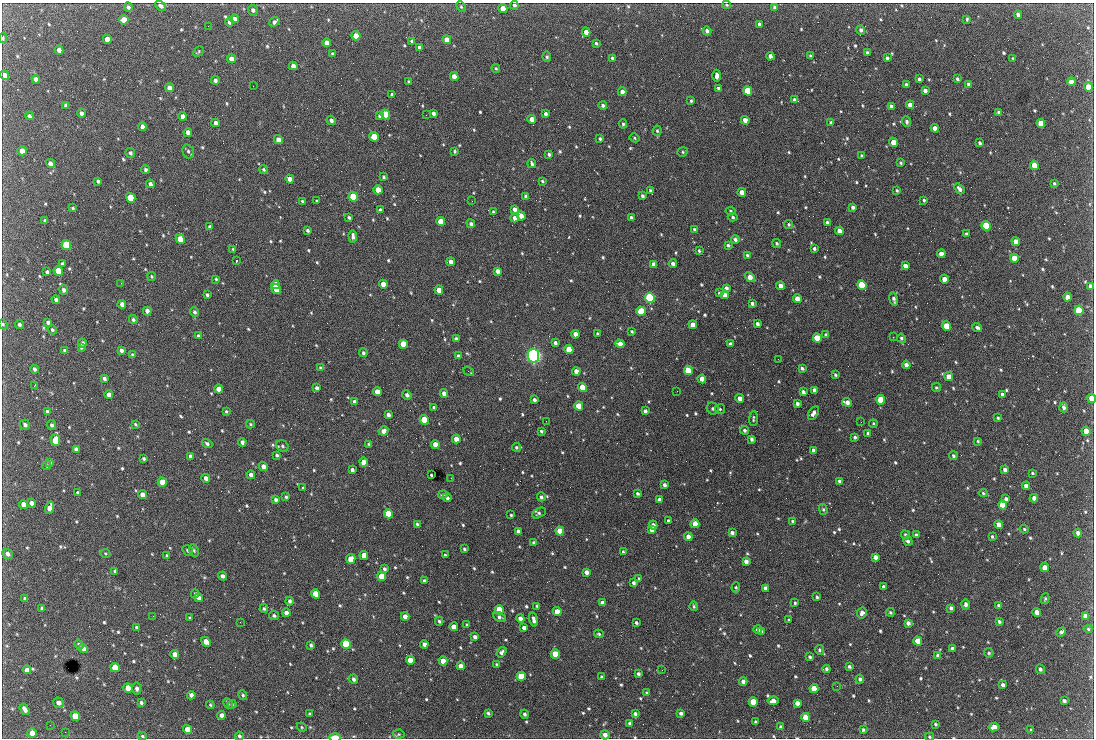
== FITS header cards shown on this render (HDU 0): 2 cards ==
NAXIS1  =                 1092 /fastest changing axis
NAXIS2  =                  736 /next to fastest changing axis

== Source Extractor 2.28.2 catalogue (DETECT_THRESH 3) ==
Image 1092 x 736 px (HDU 0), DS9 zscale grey, 1 PNG px = 1 image px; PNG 1096 x 740 px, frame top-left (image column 1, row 736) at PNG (2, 3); each listed source drawn as its Kron ellipse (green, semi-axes under 4 px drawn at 4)
Background 2820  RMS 48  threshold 145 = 3 sigma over >= 5 px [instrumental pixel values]
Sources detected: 787; of the 787, the 500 brightest by FLUX_AUTO listed and drawn (287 fainter detections omitted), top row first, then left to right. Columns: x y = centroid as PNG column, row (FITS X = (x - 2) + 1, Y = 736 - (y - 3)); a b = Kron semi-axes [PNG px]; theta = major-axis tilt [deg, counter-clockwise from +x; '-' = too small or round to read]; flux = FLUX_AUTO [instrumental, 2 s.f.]
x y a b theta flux
514 5 4 4 - 7.7e+03
726 5 4 3 - 4.4e+03
160 6 6 4 -36 1.0e+04
128 7 5 4 - 8.9e+03
461 7 5 4 - 4.8e+03
775 7 4 4 - 1.0e+04
503 8 4 4 - 3.8e+04
253 10 5 5 - 1.1e+04
1018 15 4 3 - 1.1e+04
234 19 4 4 - 1.7e+04
967 19 4 3 - 4.4e+03
124 20 5 4 - 5.4e+04
229 22 4 4 - 1.1e+04
274 22 5 4 - 1.3e+04
759 24 4 3 - 7.8e+03
208 26 2 2 - 4.3e+03
861 30 5 4 - 8.9e+03
707 31 4 3 - 9.0e+03
586 32 4 4 - 2.6e+04
356 36 5 4 - 4.4e+04
3 38 5 3 - 4.5e+03
107 39 4 4 - 3.3e+04
447 40 4 4 - 3.0e+04
412 41 4 4 - 1.0e+04
327 43 4 4 - 2.3e+04
596 43 3 3 - 5.3e+03
419 48 4 3 - 1.0e+04
59 50 4 4 - 1.8e+04
198 52 6 3 46 4.1e+03
867 53 4 3 - 6.3e+03
332 54 4 4 - 4.6e+03
770 56 4 4 - 1.4e+04
810 56 3 3 - 4.5e+03
547 57 5 4 - 5.1e+03
612 58 4 3 - 6.1e+03
887 58 4 3 - 7.9e+03
1013 58 4 2 - 4.3e+03
231 59 4 4 - 2.3e+04
293 66 4 4 - 2.0e+04
496 68 4 3 - 4.6e+03
5 75 5 4 - 1.6e+04
454 76 4 4 - 2.5e+04
717 76 6 3 88 1.4e+04
36 79 4 4 - 1.4e+04
919 79 4 3 - 8.3e+03
957 79 4 3 - 6.0e+03
215 80 4 4 - 1.1e+04
409 82 3 3 - 5.0e+03
1071 82 4 4 - 3.4e+04
906 84 3 3 - 6.2e+03
968 84 3 3 - 6.5e+03
253 86 2 2 - 1.9e+04
1088 87 5 4 - 4.7e+04
169 88 4 4 - 1.8e+04
718 88 3 3 - 7.0e+03
748 91 5 4 - 1.3e+05
925 91 4 3 - 1.2e+04
622 92 4 4 - 1.6e+04
392 94 4 3 - 4.9e+03
795 100 4 3 - 1.2e+04
691 101 4 3 - 5.3e+03
66 105 4 3 - 8.9e+03
603 105 4 4 - 7.5e+03
910 105 4 4 - 2.1e+04
891 106 4 3 - 9.7e+03
998 112 4 4 - 5.8e+03
81 113 4 4 - 9.9e+03
433 113 4 3 - 9.0e+03
385 114 5 4 - 1.3e+05
546 114 4 3 - 9.1e+03
380 115 4 3 - 1.0e+04
426 115 2 2 - 1.1e+04
29 116 4 3 - 7.2e+03
183 116 4 4 - 1.5e+04
532 119 4 4 - 2.8e+04
331 120 5 4 - 1.1e+04
745 120 4 4 - 2.8e+04
831 122 4 3 - 5.9e+03
906 122 5 4 - 7.9e+03
216 123 4 4 - 1.5e+04
1041 123 5 4 - 8.8e+04
623 124 5 3 - 5.5e+03
142 127 4 4 - 1.5e+04
935 128 4 4 - 2.3e+04
657 131 5 4 - 5.0e+03
188 132 4 4 - 1.9e+04
374 137 5 4 - 1.2e+05
635 138 5 3 - 4.4e+03
278 139 4 4 - 2.1e+04
600 139 3 3 - 5.5e+03
893 142 4 4 - 4.8e+04
980 143 4 3 - 7.0e+03
22 151 4 4 - 2.8e+04
188 151 7 5 -73 8.6e+03
455 151 3 3 - 5.3e+03
683 152 5 4 - 5.0e+03
130 153 5 4 - 7.4e+03
549 154 3 3 - 6.5e+03
862 156 4 3 - 5.0e+03
50 163 5 4 - 1.6e+04
532 163 4 3 - 7.3e+03
901 163 3 3 - 4.4e+03
1034 165 5 4 - 6.9e+04
145 170 4 4 - 7.8e+03
264 170 4 4 - 5.0e+03
383 177 3 3 - 5.3e+03
290 179 4 4 - 1.8e+04
98 181 4 3 - 7.7e+03
542 181 4 3 - 4.8e+03
1054 183 3 3 - 4.5e+03
150 184 4 3 - 1.0e+04
959 189 6 4 -51 1.4e+04
378 190 4 4 - 4.8e+04
650 190 3 3 - 5.0e+03
897 191 4 3 - 4.6e+03
742 192 4 4 - 3.5e+04
526 196 4 3 - 7.8e+03
642 196 4 3 - 7.6e+03
353 197 5 4 - 2.2e+05
131 198 5 4 - 1.7e+05
924 200 3 3 - 5.1e+03
302 201 3 3 - 4.3e+03
316 201 3 2 - 4.2e+03
472 201 2 2 - 5.8e+03
853 207 4 3 - 9.0e+03
73 208 4 3 - 4.3e+03
515 209 4 3 - 1.4e+04
380 210 4 3 - 9.7e+03
731 211 5 4 - 5.4e+03
493 212 4 3 - 4.6e+03
521 216 4 4 - 2.3e+04
349 217 4 4 - 6.7e+03
733 217 5 4 - 5.3e+03
515 218 4 4 - 2.1e+04
631 218 4 3 - 8.2e+03
45 221 4 3 - 6.6e+03
441 222 4 4 - 7.3e+04
827 223 4 3 - 9.5e+03
471 224 4 4 - 8.1e+03
789 224 4 4 - 4.7e+03
986 226 5 4 - 2.2e+05
210 227 4 4 - 1.0e+04
695 229 4 3 - 6.4e+03
308 230 4 3 - 6.9e+03
839 231 4 4 - 2.3e+04
966 234 3 3 - 5.0e+03
353 236 6 3 -85 1.1e+04
180 239 5 4 - 7.5e+04
735 239 4 3 - 9.8e+03
1016 242 4 4 - 3.7e+04
777 243 5 4 - 5.7e+03
66 245 5 4 - 2.6e+05
728 245 3 3 - 6.7e+03
814 248 4 3 - 5.9e+03
233 249 4 4 - 4.2e+03
699 251 3 3 - 5.0e+03
941 254 4 4 - 2.9e+04
747 255 4 3 - 5.5e+03
1014 258 4 4 - 8.1e+04
236 261 3 2 - 1.1e+05
451 262 4 4 - 1.5e+04
62 264 4 4 - 6.6e+03
653 264 4 4 - 1.5e+04
673 264 4 3 - 1.4e+04
905 266 4 4 - 2.0e+04
58 271 5 4 - 9.4e+04
498 271 4 4 - 1.7e+04
47 272 4 3 - 8.4e+03
151 276 4 4 - 4.7e+03
750 277 6 4 -42 3.1e+04
216 279 4 4 - 4.3e+03
944 279 4 4 - 3.1e+04
121 283 2 2 - 9.5e+03
383 284 4 4 - 3.2e+04
276 285 4 4 - 5.6e+04
862 285 5 4 - 2.3e+05
781 286 4 4 - 2.1e+04
1091 286 4 4 - 1.1e+04
726 288 4 4 - 1.2e+04
276 289 5 4 - 6.4e+04
64 290 5 4 - 1.3e+04
439 290 4 4 - 3.9e+04
719 293 4 3 - 5.7e+03
207 295 3 3 - 5.9e+03
725 295 4 4 - 2.3e+04
1068 297 4 4 - 1.9e+04
650 298 5 4 - 5.2e+05
797 299 4 4 - 2.9e+04
894 299 7 4 -77 9.4e+03
56 300 4 3 - 8.5e+03
752 303 3 3 - 7.2e+03
122 304 4 4 - 1.4e+04
1079 310 5 4 - 1.9e+05
147 311 4 4 - 1.7e+04
641 311 4 4 - 1.4e+05
194 312 4 4 - 7.5e+03
133 320 4 4 - 6.6e+03
48 322 4 4 - 8.2e+03
3 324 5 4 - 5.3e+03
757 324 4 3 - 1.0e+04
19 325 5 4 - 7.4e+03
693 325 4 4 - 3.2e+04
946 326 5 4 - 8.5e+04
977 327 5 3 - 9.6e+03
52 330 5 4 - 7.4e+03
632 332 3 3 - 5.1e+03
575 334 4 4 - 2.1e+04
598 334 4 3 - 6.7e+03
826 335 4 4 - 1.1e+04
198 336 4 3 - 6.6e+03
893 337 2 2 - 1.5e+04
817 338 4 4 - 8.3e+04
901 338 4 4 - 5.7e+03
456 339 4 3 - 8.7e+03
82 343 4 4 - 1.1e+04
555 343 4 3 - 8.4e+03
403 344 5 4 - 1.1e+05
620 344 4 4 - 2.9e+04
730 344 3 3 - 8.3e+03
81 347 4 3 - 5.0e+03
569 349 4 4 - 9.3e+04
121 350 4 3 - 9.6e+03
65 351 4 3 - 8.6e+03
363 353 4 4 - 6.5e+03
133 355 4 4 - 6.9e+03
458 356 4 3 - 7.5e+03
533 356 7 5 -80 1.3e+06
778 359 2 2 - 1.2e+04
906 365 4 4 - 1.8e+04
320 368 4 3 - 4.4e+03
802 368 3 3 - 7.9e+03
34 369 4 3 - 8.0e+03
688 370 5 4 - 1.4e+05
469 371 6 2 -35 8.0e+03
576 371 4 4 - 2.4e+04
835 375 4 3 - 5.1e+03
949 377 4 4 - 3.9e+04
104 378 4 3 - 8.5e+03
702 379 4 4 - 3.1e+04
35 386 4 2 - 4.4e+03
317 388 4 3 - 8.8e+03
582 388 4 4 - 1.1e+05
936 388 4 4 - 4.7e+03
219 389 4 4 - 3.8e+04
814 390 4 4 - 1.5e+04
677 391 2 2 - 5.9e+03
377 392 4 4 - 5.0e+04
803 392 4 3 - 1.1e+04
444 393 4 4 - 1.8e+04
1002 394 4 3 - 1.2e+04
109 395 4 4 - 2.1e+04
407 395 5 4 - 1.1e+04
740 398 4 4 - 2.7e+04
1092 398 4 4 - 5.0e+04
534 400 4 3 - 9.1e+03
881 400 4 4 - 1.3e+05
355 402 4 4 - 1.6e+04
847 402 5 4 - 2.1e+04
797 404 4 3 - 1.2e+04
579 406 4 4 - 8.2e+04
434 407 4 3 - 9.2e+03
1064 407 5 3 - 1.0e+04
713 409 6 5 - 7.8e+03
720 409 5 5 - 5.1e+03
226 411 4 4 - 4.6e+03
645 411 4 3 - 9.9e+03
47 412 4 4 - 9.3e+03
813 413 7 4 57 1.5e+04
388 415 4 3 - 1.1e+04
998 418 4 3 - 4.4e+03
753 419 7 3 86 4.7e+03
424 420 5 4 - 1.5e+05
546 421 2 2 - 6.3e+03
861 422 2 2 - 5.6e+03
135 424 4 3 - 4.3e+03
250 424 4 4 - 4.3e+03
873 424 4 2 - 4.2e+03
25 425 5 4 - 9.4e+03
52 425 5 4 - 8.3e+03
744 430 4 3 - 7.2e+03
383 431 5 4 - 1.6e+04
541 431 3 3 - 6.1e+03
1086 431 5 4 - 4.2e+04
868 434 3 3 - 7.7e+03
855 437 3 3 - 6.3e+03
456 439 4 4 - 2.7e+04
752 439 4 3 - 8.8e+03
56 440 6 4 -88 1.4e+05
978 441 3 3 - 4.2e+03
242 442 4 4 - 1.1e+04
207 444 5 4 - 7.3e+03
369 444 3 3 - 4.4e+03
435 444 4 4 - 2.8e+04
282 446 6 5 - 6.8e+03
516 447 4 4 - 5.2e+03
76 449 4 4 - 1.3e+04
813 450 4 3 - 1.1e+04
277 455 4 3 - 6.7e+03
190 456 4 3 - 1.1e+04
953 456 4 4 - 6.8e+03
144 459 3 3 - 6.0e+03
50 462 4 3 - 4.9e+03
364 462 4 4 - 4.1e+04
47 465 4 4 - 4.4e+03
263 466 4 4 - 1.8e+04
352 470 4 4 - 1.1e+04
1005 470 4 4 - 1.6e+04
1032 473 3 3 - 4.2e+03
251 475 4 4 - 1.4e+04
431 475 3 3 - 5.0e+03
206 478 4 4 - 1.5e+04
451 478 2 2 - 5.0e+03
839 481 3 3 - 6.1e+03
162 482 5 4 - 7.4e+04
664 485 4 3 - 8.6e+03
1026 486 4 4 - 2.0e+04
303 488 3 3 - 5.2e+03
78 493 4 3 - 7.7e+03
983 493 4 4 - 4.5e+03
637 494 4 3 - 6.5e+03
142 495 4 4 - 2.1e+04
443 495 4 3 - 4.9e+03
286 497 4 4 - 4.4e+03
541 497 4 4 - 7.3e+03
447 498 4 3 - 1.0e+04
1034 498 4 4 - 1.6e+04
1006 499 4 3 - 9.0e+03
276 500 4 4 - 9.2e+03
659 500 4 3 - 1.1e+04
31 503 4 4 - 2.1e+04
23 504 4 4 - 2.3e+04
1003 505 4 4 - 1.1e+05
50 508 6 4 71 2.6e+04
823 509 5 4 - 5.3e+03
539 513 7 4 28 6.3e+03
388 514 5 4 - 1.1e+05
511 515 3 3 - 4.4e+03
668 521 3 3 - 7.9e+03
793 521 3 3 - 5.1e+03
417 524 3 3 - 6.0e+03
695 524 4 4 - 5.7e+04
999 524 4 4 - 2.2e+04
653 525 4 4 - 1.5e+04
1024 529 4 4 - 4.6e+03
651 530 4 4 - 1.9e+04
518 531 4 4 - 1.2e+04
560 531 4 4 - 6.6e+04
732 533 4 3 - 9.9e+03
1078 533 4 4 - 1.5e+04
905 535 4 4 - 6.4e+03
916 535 4 3 - 7.6e+03
688 537 4 4 - 2.0e+04
992 537 4 3 - 5.1e+03
908 541 5 4 - 7.4e+03
534 543 4 3 - 8.3e+03
464 549 3 3 - 5.2e+03
187 550 5 5 - 6.4e+03
194 550 6 4 -64 5.6e+03
623 552 4 3 - 5.8e+03
8 554 5 4 - 1.3e+04
105 554 5 4 - 4.3e+03
364 555 4 4 - 5.1e+04
445 555 3 3 - 5.4e+03
167 556 3 3 - 6.6e+03
875 557 4 4 - 1.7e+04
351 559 5 4 - 4.8e+04
746 561 4 4 - 1.7e+04
1045 568 4 4 - 4.2e+04
384 569 4 3 - 8.6e+03
115 571 4 3 - 7.3e+03
586 572 4 4 - 1.6e+04
223 576 4 3 - 1.0e+04
382 576 5 4 - 8.5e+04
639 578 3 2 - 4.5e+03
424 581 4 4 - 1.2e+04
633 583 4 3 - 7.8e+03
736 587 5 4 - 4.9e+03
883 587 4 3 - 1.1e+04
765 588 4 4 - 1.0e+04
195 594 4 3 - 4.8e+03
316 594 4 4 - 7.4e+04
817 597 3 3 - 5.9e+03
199 598 4 4 - 1.7e+04
25 599 4 4 - 1.3e+04
1045 599 5 4 - 5.0e+03
289 601 4 4 - 7.8e+03
602 603 4 4 - 2.1e+04
795 603 4 3 - 5.0e+03
966 604 5 4 - 1.0e+04
999 605 4 4 - 1.3e+04
537 606 3 3 - 4.8e+03
694 606 5 3 - 4.9e+03
42 608 4 3 - 8.1e+03
951 608 4 3 - 8.9e+03
264 609 4 4 - 5.4e+03
499 610 5 4 - 9.5e+04
557 612 4 4 - 5.1e+04
890 612 4 4 - 4.8e+03
1037 612 4 4 - 2.6e+04
286 613 4 4 - 1.6e+04
862 613 5 4 - 1.1e+04
153 616 2 2 - 1.0e+04
274 616 5 4 - 6.8e+03
405 616 4 4 - 2.6e+04
1085 616 4 4 - 1.7e+04
499 617 7 4 -24 1.2e+04
190 618 3 3 - 5.3e+03
520 618 4 4 - 1.8e+04
533 620 7 3 -75 1.3e+04
789 620 3 3 - 4.5e+03
439 621 4 3 - 6.0e+03
240 622 2 2 - 5.2e+03
999 622 4 3 - 7.2e+03
636 623 4 3 - 6.1e+03
908 623 4 4 - 1.2e+04
467 625 3 3 - 5.0e+03
454 627 4 4 - 3.7e+04
137 628 4 4 - 1.2e+04
524 628 4 4 - 1.9e+04
1088 629 5 4 - 5.2e+03
758 630 4 3 - 1.5e+04
762 631 4 3 - 6.0e+03
1061 632 5 3 - 6.9e+03
599 634 5 3 - 4.9e+03
475 637 4 3 - 1.2e+04
918 641 4 4 - 6.7e+04
206 642 5 4 - 3.6e+04
79 644 5 4 - 6.1e+03
346 644 5 4 - 2.7e+05
424 644 4 4 - 1.7e+04
311 645 4 3 - 6.5e+03
83 649 5 4 - 1.3e+04
953 649 4 4 - 1.4e+04
819 650 5 4 - 5.2e+03
501 652 6 4 55 9.6e+03
989 653 5 4 - 5.4e+03
175 654 4 4 - 2.5e+04
555 654 4 4 - 7.6e+04
938 656 4 3 - 9.5e+03
810 657 3 3 - 5.5e+03
410 660 4 4 - 4.3e+04
443 661 4 4 - 3.7e+04
497 664 3 3 - 5.2e+03
461 666 4 4 - 2.5e+04
115 667 5 4 - 8.1e+04
849 667 4 3 - 6.5e+03
826 669 4 4 - 7.6e+03
1040 669 4 4 - 7.9e+03
27 670 4 4 - 2.1e+04
662 670 3 2 - 6.3e+03
638 674 4 3 - 7.2e+03
521 676 4 4 - 1.0e+05
602 677 4 3 - 4.8e+03
353 679 4 4 - 1.0e+04
860 679 4 4 - 9.8e+03
743 681 4 4 - 1.2e+04
1003 685 4 4 - 1.0e+04
837 686 3 2 - 4.3e+03
128 688 5 4 - 5.1e+04
137 688 6 4 -81 9.7e+03
814 689 4 4 - 7.7e+04
647 693 3 3 - 4.5e+03
191 695 4 4 - 1.8e+04
243 695 5 4 - 5.6e+03
773 701 5 4 - 2.1e+04
1064 701 4 3 - 9.0e+03
753 702 4 4 - 8.9e+04
58 703 5 5 - 1.7e+04
141 703 3 3 - 6.7e+03
797 703 4 4 - 2.0e+04
228 704 5 4 - 4.2e+03
232 704 4 4 - 4.6e+03
210 705 4 3 - 4.2e+03
25 709 6 4 -58 1.4e+04
488 713 4 3 - 6.0e+03
681 713 4 3 - 9.7e+03
309 714 3 3 - 4.2e+03
524 714 4 4 - 7.9e+03
635 714 4 3 - 9.5e+03
221 715 4 4 - 1.4e+04
75 716 5 4 - 1.0e+05
806 717 4 4 - 6.5e+04
755 722 3 3 - 4.3e+03
630 723 4 3 - 1.3e+04
935 724 3 3 - 5.0e+03
50 725 2 2 - 4.9e+03
302 727 5 4 - 4.2e+03
781 727 4 4 - 6.1e+03
994 727 5 4 - 2.0e+04
187 729 4 4 - 4.5e+04
863 730 4 4 - 5.6e+03
1031 730 4 3 - 4.4e+03
65 732 2 2 - 9.9e+03
32 733 4 4 - 3.2e+04
399 734 6 4 5 4.7e+03
605 735 5 4 - 1.6e+04
142 736 4 3 - 4.7e+03
239 736 4 4 - 6.6e+03
335 737 5 3 - 7.2e+04
929 737 4 4 - 4.5e+03
At the frame edge (FLAGS 8, measured only in part): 9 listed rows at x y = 514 5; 3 38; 5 75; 1091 286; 3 324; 1092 398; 239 736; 335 737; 929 737
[287 fainter detections neither listed nor drawn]